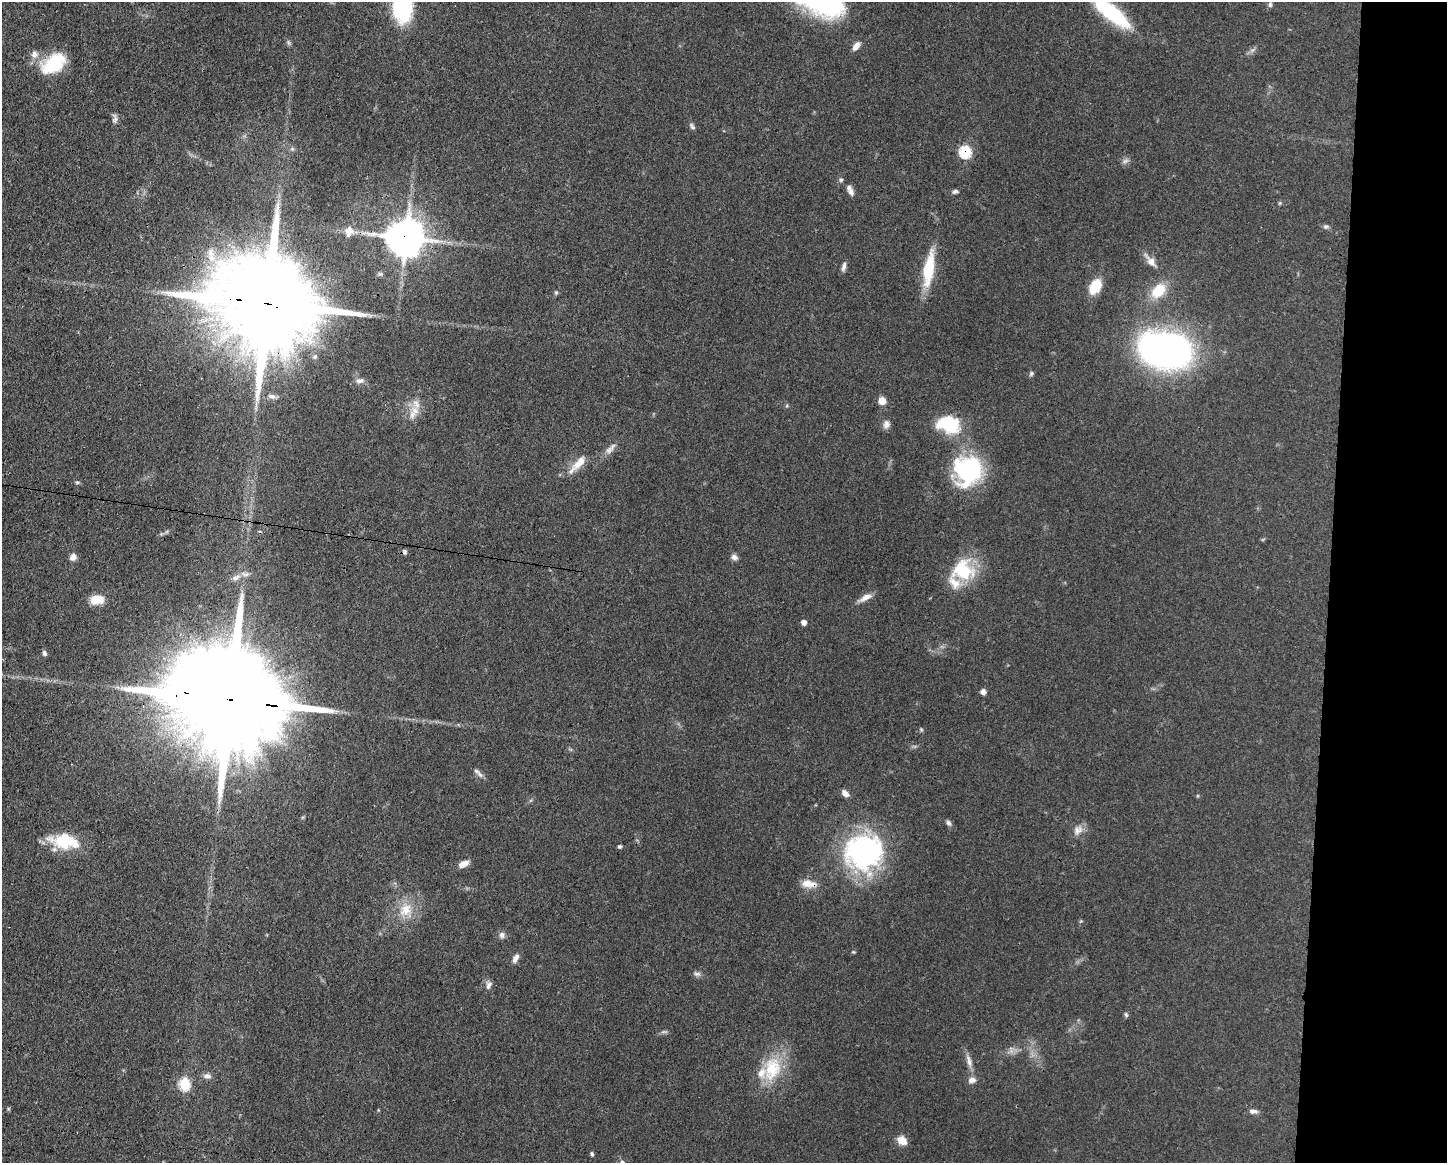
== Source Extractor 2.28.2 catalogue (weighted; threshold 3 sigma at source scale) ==
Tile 9 of 3 x 4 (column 3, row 3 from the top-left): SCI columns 3002-4446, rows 1166-2326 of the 4670 x 4656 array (HDU 1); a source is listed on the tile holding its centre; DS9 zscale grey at full resolution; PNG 1449 x 1165 px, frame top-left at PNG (2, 2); no overlay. Shown black and unused: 8% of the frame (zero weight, under 3 of 4 exposures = <1% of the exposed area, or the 3 px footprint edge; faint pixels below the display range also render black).
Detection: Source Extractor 2.28.2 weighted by HDU 2 'WHT'; one run over the whole footprint, this tile lists its part. Background 0.0604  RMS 0.0042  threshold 0.0189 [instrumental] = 3 sigma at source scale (4.5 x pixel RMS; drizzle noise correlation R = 1.50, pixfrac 1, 0.05/0.05 arcsec/px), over >= 5 px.
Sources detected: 83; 1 too faint to see at this stretch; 3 cosmic-ray / hot-pixel residue — not listed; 5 inside a brighter listed object's ellipse — not listed separately; the other 74 listed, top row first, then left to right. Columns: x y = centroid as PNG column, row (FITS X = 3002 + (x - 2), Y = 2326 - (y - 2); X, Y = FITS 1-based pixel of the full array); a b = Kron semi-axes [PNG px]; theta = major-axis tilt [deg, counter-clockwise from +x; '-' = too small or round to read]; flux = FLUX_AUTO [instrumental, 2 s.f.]
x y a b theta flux
1270 4 8 5 89 0.92
402 8 28 19 -90 39
1111 12 42 12 -39 40
288 43 8 3 -71 0.73
856 46 11 6 55 2.7
1252 50 8 4 37 1.2
34 54 11 9 -78 2.8
54 64 31 19 34 20
115 118 13 6 -85 1.6
692 126 10 5 -59 1
292 149 5 5 - 0.78
965 152 7 6 - 26
1125 161 9 5 35 1.3
841 180 6 6 - 0.84
955 191 7 5 22 1.1
851 192 11 7 -74 1.8
1280 203 5 5 - 0.53
1326 226 8 6 1 0.97
349 230 13 12 - 4.1
406 237 11 11 - 1100
1151 261 19 8 -49 3.8
844 266 13 5 76 1.6
929 269 48 12 81 16
1095 286 12 8 59 15
1158 291 21 14 45 11
556 292 7 5 63 0.71
267 303 44 22 -10 14000
1165 350 44 29 -13 180
1031 374 7 5 74 0.78
360 381 12 6 11 1.8
272 396 10 6 -7 1.6
882 401 8 8 - 3.7
415 410 14 9 -69 4.1
886 424 11 8 81 2
948 424 26 19 -15 21
609 450 11 8 45 2.3
579 462 23 9 46 6.2
968 470 29 27 75 51
77 482 5 5 - 0.62
73 557 9 8 - 1.9
734 557 8 7 - 1.7
963 571 22 21 - 25
236 578 13 7 25 2.6
865 598 20 6 27 3.1
97 600 15 10 5 6.9
804 622 5 5 - 2.2
44 653 7 5 -75 1.2
983 692 6 5 - 1.9
228 699 58 23 -9 19000
921 729 5 5 - 0.57
476 771 13 6 -33 1.6
845 793 9 6 -41 2.5
948 823 8 6 -57 1.1
1078 830 16 11 45 3.3
64 841 34 16 -8 18
620 847 5 4 - 0.68
863 852 43 40 16 75
463 864 13 7 25 3.2
809 884 19 9 -8 5.1
406 910 20 16 42 9.4
502 935 8 7 - 1.7
853 952 6 3 17 0.45
515 958 11 6 61 2.3
697 974 10 6 -16 1.4
489 985 11 6 67 1.7
1126 1015 7 4 -63 0.69
969 1061 18 7 -75 2.9
772 1069 36 23 76 20
207 1076 10 7 -9 1.9
972 1080 10 7 25 2.1
184 1084 7 6 - 28
1253 1111 12 5 1 1.7
902 1140 12 9 -38 4.3
592 1154 5 4 - 0.81
Overlapping masked pixels (flux is a lower limit): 5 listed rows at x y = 965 152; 406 237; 267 303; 228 699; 809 884
Isophote crosses this tile's border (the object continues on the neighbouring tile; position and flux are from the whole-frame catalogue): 2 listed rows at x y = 402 8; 1111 12